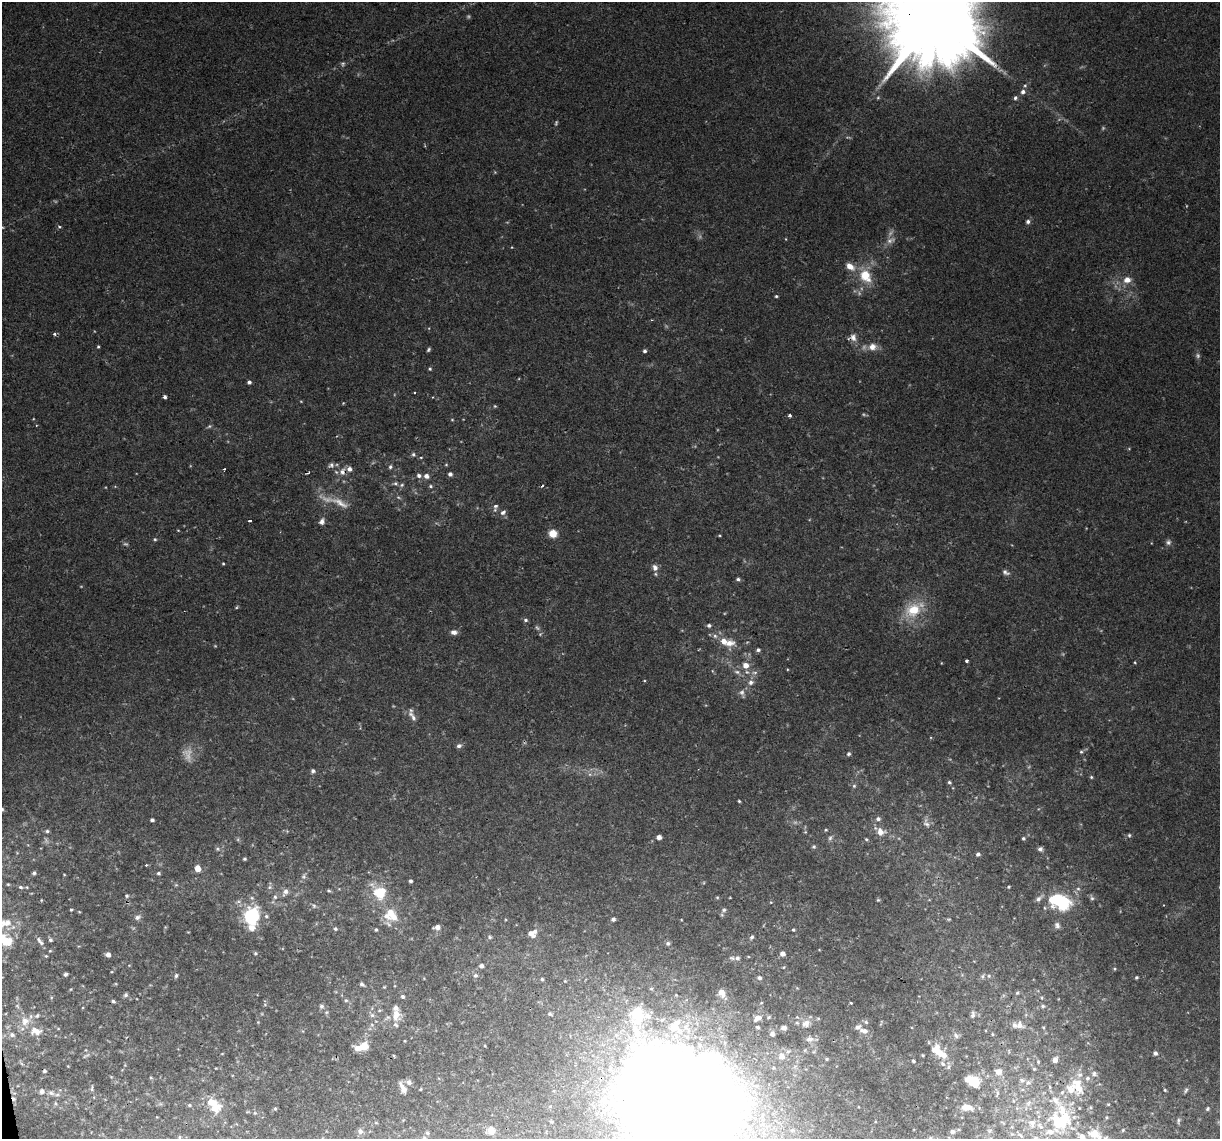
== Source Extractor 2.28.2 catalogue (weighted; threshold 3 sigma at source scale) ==
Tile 7 of 4 x 4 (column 3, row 2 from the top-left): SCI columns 2437-3654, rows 2346-3482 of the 4872 x 4645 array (HDU 1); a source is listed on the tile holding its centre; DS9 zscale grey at full resolution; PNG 1222 x 1141 px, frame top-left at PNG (2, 2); no overlay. Shown black and unused: <1% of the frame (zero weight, under 2 of 3 exposures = <1% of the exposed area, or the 3 px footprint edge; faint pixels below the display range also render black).
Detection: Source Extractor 2.28.2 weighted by HDU 2 'WHT'; one run over the whole footprint, this tile lists its part. Background 0.0435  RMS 0.0031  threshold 0.0139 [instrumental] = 3 sigma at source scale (4.5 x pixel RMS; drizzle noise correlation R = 1.50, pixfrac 1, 0.0396/0.0396 arcsec/px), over >= 5 px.
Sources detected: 295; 13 too faint to see at this stretch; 3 inside a brighter object's white glare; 6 cosmic-ray / hot-pixel residue — not listed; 34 inside a brighter listed object's ellipse — not listed separately; the other 239 listed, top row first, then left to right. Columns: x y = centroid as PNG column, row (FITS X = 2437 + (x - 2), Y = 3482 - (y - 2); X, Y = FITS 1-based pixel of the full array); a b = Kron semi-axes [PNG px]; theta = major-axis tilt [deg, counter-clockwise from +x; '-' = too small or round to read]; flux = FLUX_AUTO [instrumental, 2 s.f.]
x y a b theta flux
932 17 33 25 1 8600
343 64 6 5 - 0.57
1025 86 5 4 - 0.44
1023 92 6 5 - 1.1
1015 98 5 4 - 0.68
1028 222 6 5 - 0.87
2 227 5 3 - 0.34
59 227 4 4 - 0.46
786 239 4 3 - 0.22
850 266 12 8 -36 3.3
865 276 16 12 -58 8.1
1127 280 9 8 - 2.7
776 296 4 3 - 0.4
853 337 11 10 - 2
98 347 3 3 - 0.36
872 347 11 10 - 2.8
428 349 4 3 - 0.49
645 351 4 4 - 0.74
430 369 5 4 - 0.43
249 382 4 4 - 0.8
165 397 4 3 - 0.89
343 403 4 4 - 0.26
495 406 4 3 - 0.34
790 415 3 3 - 0.97
452 420 4 4 - 0.29
209 426 6 5 - 0.51
1129 449 5 3 - 0.27
413 454 6 5 - 0.67
421 457 5 3 - 0.31
331 465 9 7 26 0.99
446 465 5 3 - 0.32
390 467 6 5 - 0.66
342 472 9 8 - 2
450 474 4 4 - 1.1
419 475 6 5 - 1
426 476 5 5 - 1.7
395 483 7 5 4 0.72
430 486 5 4 - 0.52
542 486 3 3 - 0.59
340 503 38 10 -25 5.7
495 506 7 5 31 0.96
503 512 9 6 38 1.1
250 521 4 3 - 1.1
322 521 8 6 74 1.3
553 533 7 6 - 5.3
155 539 5 4 - 0.43
1168 542 8 7 - 0.97
223 563 3 3 - 0.32
655 568 9 7 -65 1.7
1006 572 10 6 -29 1
738 579 5 4 - 0.68
913 610 22 17 26 10
525 620 6 4 -2 0.63
709 625 5 5 - 0.74
537 628 8 5 -49 0.75
454 632 8 6 -6 1.5
715 636 6 6 - 0.9
729 643 15 10 4 3.6
758 650 5 4 - 0.72
966 661 3 3 - 1
1135 662 3 3 - 0.29
746 665 6 6 - 2.9
737 672 8 5 -15 0.96
755 672 8 4 1 0.88
751 682 8 7 - 1.3
742 693 12 6 -75 1.2
413 716 17 7 -56 1.9
459 746 7 5 16 0.88
1081 752 5 4 - 0.48
849 754 5 4 - 0.68
313 771 5 5 - 0.8
1091 777 5 4 - 0.42
949 782 5 4 - 0.55
854 786 5 5 - 0.55
739 801 3 3 - 0.37
878 819 6 5 - 0.9
152 820 4 3 - 0.7
926 823 13 7 -68 1.4
47 831 5 5 - 0.6
805 832 5 4 - 0.32
880 832 9 8 - 2.8
1129 835 6 5 - 0.5
659 837 5 5 - 1.3
830 838 7 5 61 0.7
1023 838 4 4 - 0.58
866 839 4 4 - 0.39
814 847 5 5 - 0.53
217 849 7 5 -21 0.59
1040 849 6 6 - 0.97
978 854 4 4 - 0.74
245 859 4 3 - 0.45
146 865 3 2 - 0.42
198 868 5 4 - 4.4
34 873 5 4 - 0.68
158 873 4 4 - 0.54
64 874 4 3 - 0.23
303 876 7 6 - 0.72
410 881 4 3 - 0.63
8 884 4 4 - 0.37
20 887 7 5 -6 0.77
270 887 6 5 - 0.61
1009 887 4 3 - 0.34
1078 889 6 5 - 0.66
329 891 4 3 - 0.44
285 892 11 7 58 1.4
379 892 9 8 - 14
127 896 6 5 - 0.53
275 897 7 5 -90 0.74
1039 898 12 5 42 1.3
1092 898 7 5 -74 0.7
41 900 5 3 - 0.27
878 900 5 4 - 0.38
771 902 4 3 - 0.26
1063 903 17 15 66 14
1164 905 3 2 - 0.19
314 906 7 5 -62 0.63
71 910 3 3 - 0.34
724 910 7 5 17 0.72
390 912 12 10 87 4.9
252 916 19 15 75 19
137 917 8 6 25 1.2
613 919 5 4 - 0.84
7 923 20 11 0 5.1
1057 925 9 6 -68 1.1
437 927 7 5 11 1.5
335 929 5 4 - 0.59
376 930 4 4 - 0.45
793 930 3 3 - 0.42
531 934 10 7 -45 1.8
490 937 5 4 - 0.48
752 937 6 5 - 0.61
38 939 9 5 -64 0.81
50 940 5 5 - 0.6
8 942 12 9 -76 5.9
668 943 6 6 - 0.65
50 951 5 3 - 0.26
255 953 5 5 - 0.5
782 954 4 4 - 1.9
108 955 4 4 - 1.8
46 956 4 3 - 0.27
737 958 5 5 - 0.82
481 966 4 4 - 1.1
784 967 4 3 - 0.26
1114 969 4 3 - 0.32
65 974 4 3 - 0.58
176 975 5 4 - 0.66
475 975 6 6 - 0.64
989 976 6 5 - 0.57
1136 977 4 3 - 0.38
759 978 5 4 - 0.82
542 979 4 3 - 0.43
565 981 3 3 - 0.23
362 984 4 3 - 0.72
384 987 4 3 - 0.26
722 992 7 5 -68 2.8
1017 993 5 5 - 0.54
126 995 6 6 - 0.67
403 996 5 4 - 0.6
1042 998 5 3 - 0.37
346 1000 5 4 - 0.51
113 1001 5 4 - 0.58
851 1003 3 2 - 0.32
321 1006 6 6 - 0.76
1043 1006 6 6 - 0.83
380 1010 5 3 - 0.31
550 1014 5 4 - 0.55
637 1014 22 15 88 11
37 1015 8 5 38 0.85
372 1015 6 6 - 0.76
396 1015 16 10 -88 3.4
973 1015 10 5 82 1.1
797 1017 4 4 - 0.3
758 1018 12 7 31 2
258 1022 4 4 - 0.26
866 1022 5 5 - 0.6
806 1024 13 11 34 2.4
1019 1025 12 10 -38 2.4
676 1026 26 19 -73 9.3
758 1027 4 4 - 0.65
784 1028 6 5 - 1.3
1043 1028 5 3 - 0.4
36 1031 19 12 -10 3.8
864 1031 12 6 -14 1.9
772 1034 6 5 - 1.2
992 1034 4 4 - 0.35
12 1035 8 7 - 1.1
956 1035 9 6 -52 0.95
809 1039 12 8 4 1.5
404 1041 3 2 - 0.26
364 1046 11 11 - 3.6
1155 1053 5 4 - 0.81
222 1054 4 3 - 0.22
940 1054 11 9 51 2.5
86 1055 14 3 31 0.7
923 1055 3 3 - 0.31
782 1056 7 7 - 2.5
827 1059 5 4 - 0.4
1055 1060 7 6 - 1.6
913 1061 4 3 - 0.49
1038 1062 5 4 - 0.4
943 1064 7 6 - 0.93
216 1068 5 3 - 0.24
1034 1069 5 5 - 0.43
998 1072 9 8 - 1.8
1094 1074 8 7 - 0.97
151 1078 5 3 - 0.31
1088 1078 7 7 - 0.98
409 1082 8 7 - 1.2
974 1082 9 8 - 6.9
1028 1083 9 8 - 1.4
1050 1087 6 4 -72 0.52
403 1088 14 6 -62 2.2
92 1089 8 3 77 0.51
420 1089 3 3 - 0.28
1071 1089 17 15 56 7.4
1165 1090 3 2 - 0.33
1186 1090 7 5 59 0.59
42 1091 8 7 - 1.4
51 1093 9 7 -25 1.5
678 1099 74 60 -21 1200
1029 1103 10 7 54 1.4
1108 1104 4 3 - 0.26
189 1105 5 4 - 0.47
967 1107 13 7 -3 2.6
215 1108 19 14 20 4.8
275 1109 4 4 - 0.38
1207 1109 5 5 - 0.51
255 1113 6 4 -43 0.42
1178 1121 9 3 81 0.57
1059 1122 31 20 -21 17
491 1130 6 6 - 4
1123 1130 4 3 - 0.33
360 1131 7 6 - 1.2
952 1131 6 6 - 0.69
427 1133 5 4 - 0.45
1094 1134 11 7 -31 7.2
179 1137 6 4 89 0.36
424 1138 6 5 - 0.59
1105 1138 8 4 17 0.74
Overlapping masked pixels (flux is a lower limit): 4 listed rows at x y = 932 17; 853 337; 342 472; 678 1099
Isophote crosses this tile's border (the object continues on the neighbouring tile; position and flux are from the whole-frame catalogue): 9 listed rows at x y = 932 17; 2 227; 7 923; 8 942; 678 1099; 1059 1122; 1094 1134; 424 1138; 1105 1138